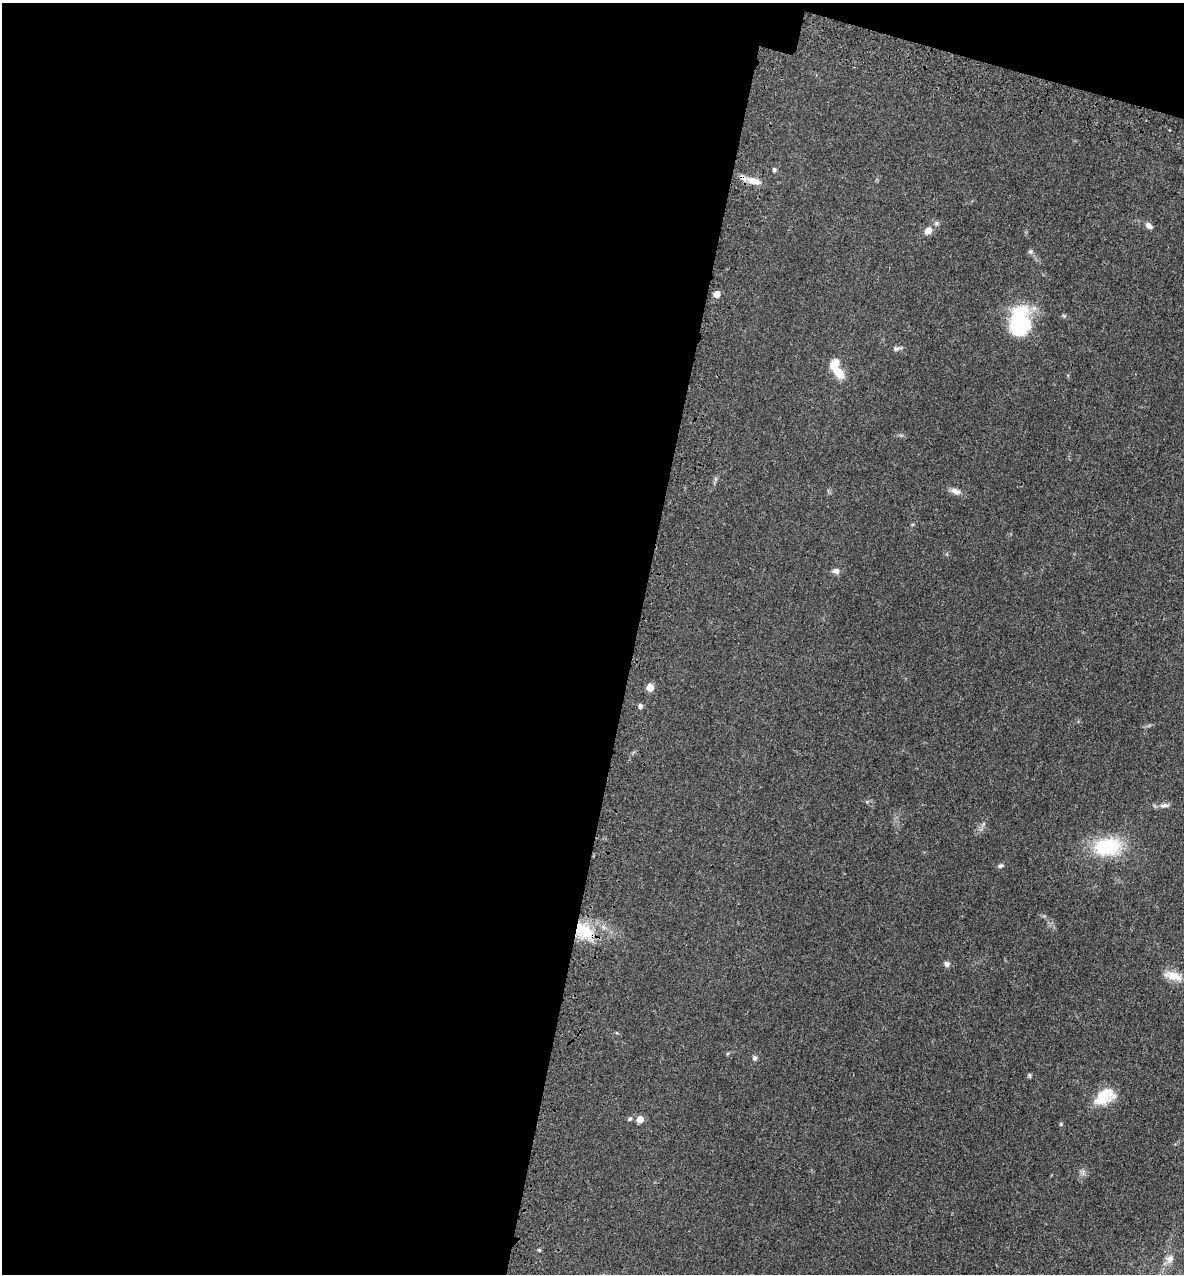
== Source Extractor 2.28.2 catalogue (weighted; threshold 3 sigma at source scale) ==
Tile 1 of 4 x 4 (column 1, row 1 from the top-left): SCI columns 320-1501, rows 3888-5159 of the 5248 x 5228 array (HDU 1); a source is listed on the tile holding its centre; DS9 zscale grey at full resolution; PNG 1186 x 1276 px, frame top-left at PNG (2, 3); no overlay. Shown black and unused: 55% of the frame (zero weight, under 3 of 4 exposures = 6% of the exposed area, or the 3 px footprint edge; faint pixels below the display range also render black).
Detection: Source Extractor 2.28.2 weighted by HDU 2 'WHT'; one run over the whole footprint, this tile lists its part. Background 0.0402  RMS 0.0049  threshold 0.0219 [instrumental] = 3 sigma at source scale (4.5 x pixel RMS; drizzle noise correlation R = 1.50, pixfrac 1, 0.05/0.05 arcsec/px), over >= 5 px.
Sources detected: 29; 2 inside a brighter object's white glare — not listed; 1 inside a brighter listed object's ellipse — not listed separately; the other 26 listed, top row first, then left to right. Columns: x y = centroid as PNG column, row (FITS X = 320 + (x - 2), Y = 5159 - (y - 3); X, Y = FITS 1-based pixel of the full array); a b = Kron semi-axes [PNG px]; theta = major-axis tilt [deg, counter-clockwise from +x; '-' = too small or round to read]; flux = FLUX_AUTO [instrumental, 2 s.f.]
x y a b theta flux
774 170 6 5 - 0.71
753 181 21 9 -16 5
1149 226 9 6 -40 2
928 230 9 7 43 3.4
1031 251 7 6 - 1
717 294 5 5 - 5.7
1019 325 23 19 65 36
896 349 9 5 18 1.2
839 373 19 10 -57 7.6
956 491 14 7 -19 2.5
836 571 9 6 -12 1.9
650 687 6 6 - 5.5
640 706 7 5 -89 1.1
1164 805 13 6 3 2.2
1107 847 27 18 5 30
1000 866 7 5 19 0.91
584 931 28 16 -36 17
947 964 7 7 - 1.5
1173 976 24 10 -15 6.3
755 1058 6 5 - 1.2
1029 1075 5 5 - 0.71
1104 1096 26 15 35 13
630 1119 5 4 - 0.94
640 1120 5 5 - 6.1
539 1250 4 4 - 0.58
1170 1259 12 9 56 3.1
Overlapping masked pixels (flux is a lower limit): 2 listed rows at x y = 753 181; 584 931